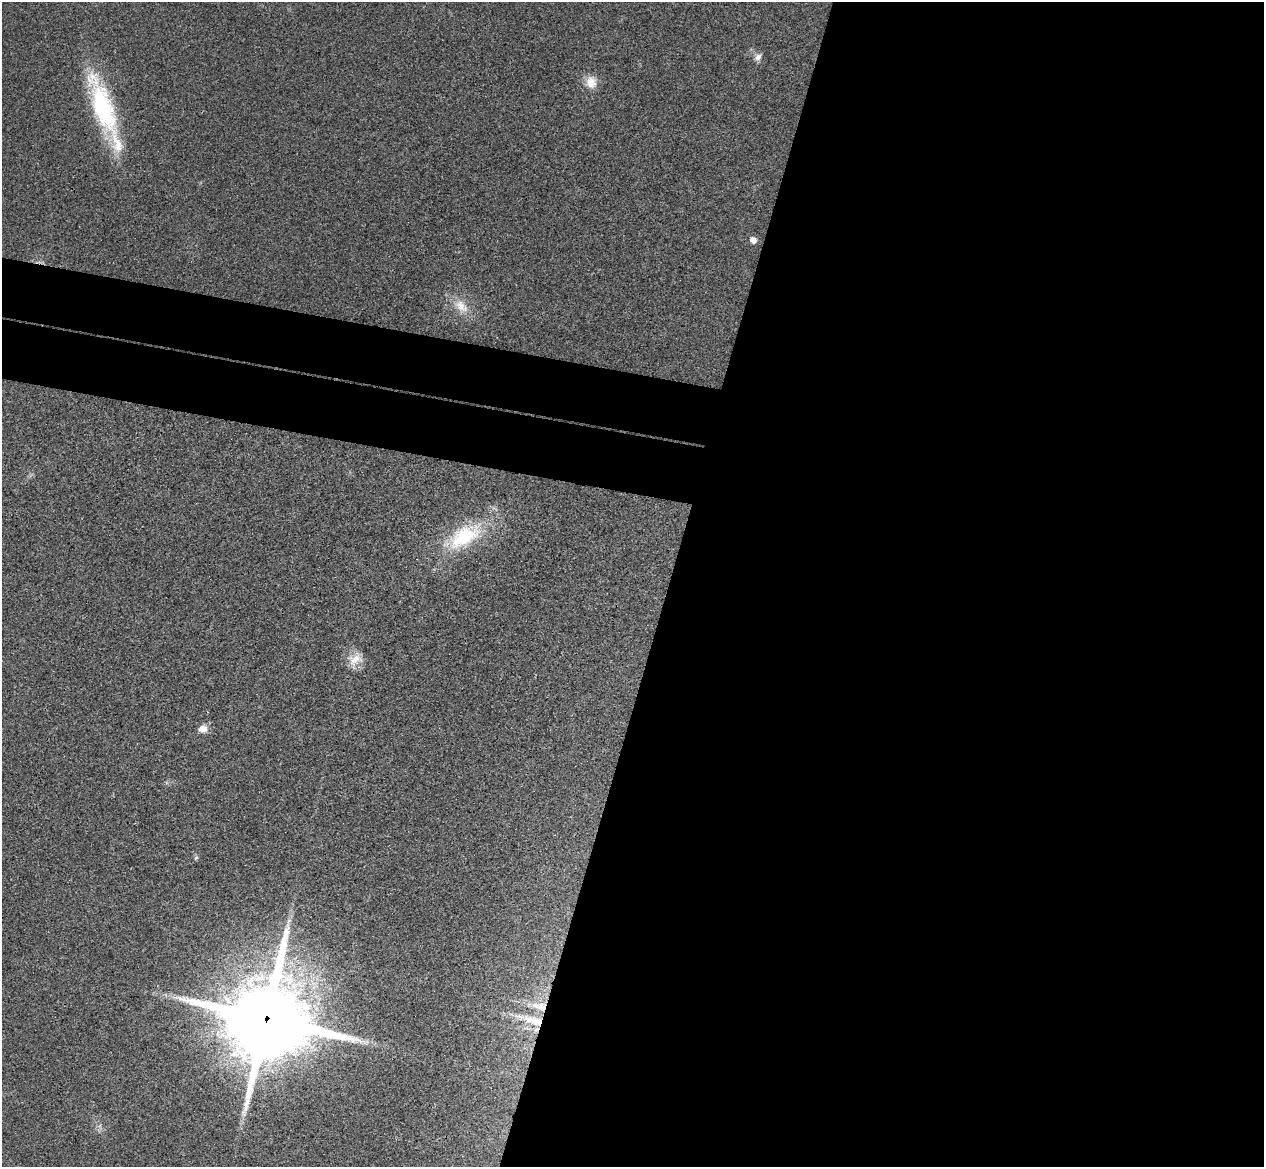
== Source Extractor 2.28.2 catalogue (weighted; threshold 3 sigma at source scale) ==
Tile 12 of 4 x 4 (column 4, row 3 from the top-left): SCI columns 3803-5064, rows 1467-2631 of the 5084 x 5145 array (HDU 1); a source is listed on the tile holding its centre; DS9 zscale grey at full resolution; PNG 1266 x 1169 px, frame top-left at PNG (2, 2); no overlay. Shown black and unused: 53% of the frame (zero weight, under 3 of 4 exposures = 6% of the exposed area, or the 3 px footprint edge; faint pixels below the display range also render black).
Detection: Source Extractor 2.28.2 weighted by HDU 2 'WHT'; one run over the whole footprint, this tile lists its part. Background 0.0253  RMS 0.0061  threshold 0.0274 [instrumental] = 3 sigma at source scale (4.5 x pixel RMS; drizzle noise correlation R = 1.50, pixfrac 1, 0.05/0.05 arcsec/px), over >= 5 px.
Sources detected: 13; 1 inside a brighter listed object's ellipse — not listed separately; the other 12 listed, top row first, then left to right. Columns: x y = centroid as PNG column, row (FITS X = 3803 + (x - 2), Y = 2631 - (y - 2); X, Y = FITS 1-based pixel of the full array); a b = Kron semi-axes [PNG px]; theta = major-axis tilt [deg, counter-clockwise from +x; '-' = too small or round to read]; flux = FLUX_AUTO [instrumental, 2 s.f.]
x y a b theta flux
758 57 11 8 52 3.1
591 82 16 14 -85 8.6
103 108 81 23 -71 80
753 240 8 7 - 3.7
461 306 25 14 -39 12
464 536 52 25 33 48
355 659 21 15 24 9
203 729 11 9 17 5.1
196 858 7 5 65 1.1
538 1006 25 11 -5 11
267 1019 30 28 -9 7200
531 1020 46 11 -15 18
Overlapping masked pixels (flux is a lower limit): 3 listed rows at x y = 538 1006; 267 1019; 531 1020